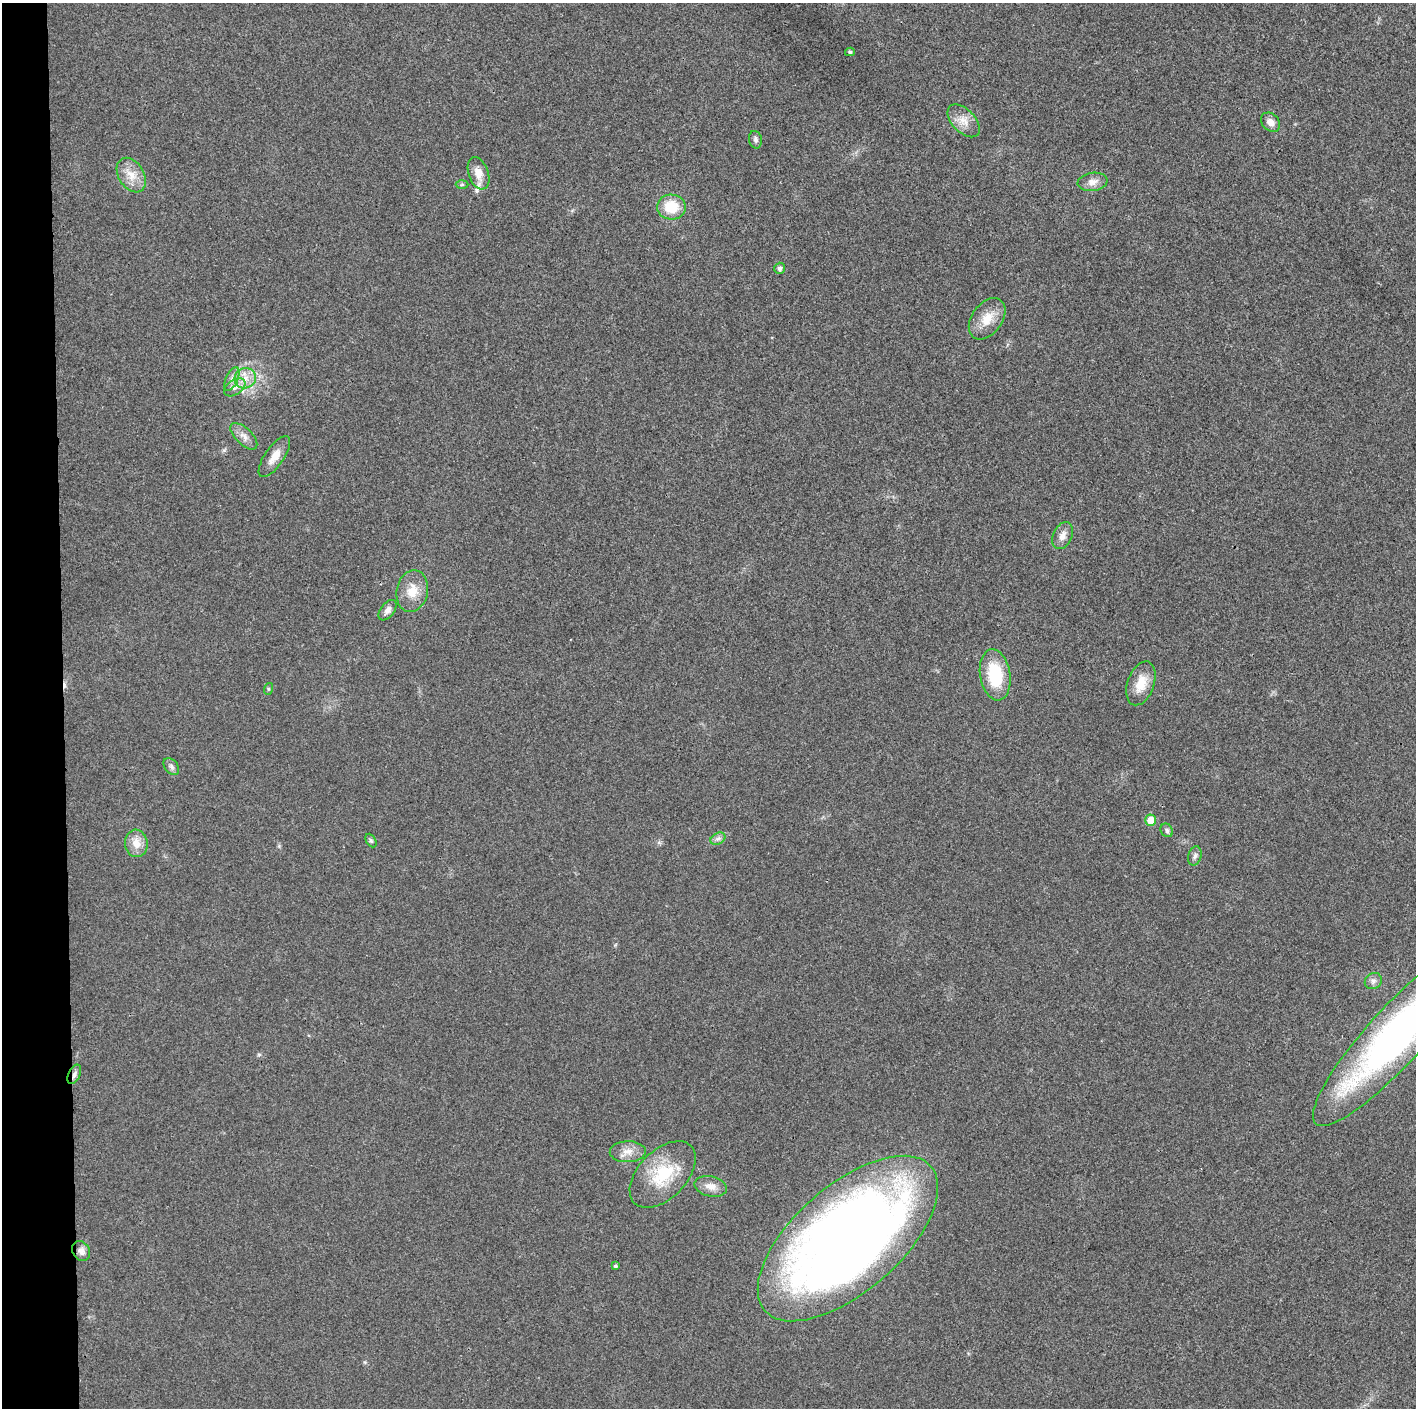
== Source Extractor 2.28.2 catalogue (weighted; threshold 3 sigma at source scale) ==
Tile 4 of 3 x 3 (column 1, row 2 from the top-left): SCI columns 1-1414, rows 1411-2816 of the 4242 x 4224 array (HDU 1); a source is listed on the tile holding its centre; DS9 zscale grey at full resolution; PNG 1418 x 1410 px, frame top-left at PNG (2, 3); each listed source drawn as its Kron ellipse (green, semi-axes under 4 px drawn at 4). Shown black and unused: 4% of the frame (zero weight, under 3 of 4 exposures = <1% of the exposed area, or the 3 px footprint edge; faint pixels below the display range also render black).
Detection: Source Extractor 2.28.2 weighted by HDU 2 'WHT'; one run over the whole footprint, this tile lists its part. Background 0.0211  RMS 0.0056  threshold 0.0251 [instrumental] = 3 sigma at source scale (4.5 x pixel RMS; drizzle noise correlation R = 1.50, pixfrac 1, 0.05/0.05 arcsec/px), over >= 5 px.
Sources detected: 40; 1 cosmic-ray / hot-pixel residue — neither listed nor drawn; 1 inside a brighter listed object's ellipse — not listed separately; the other 38 listed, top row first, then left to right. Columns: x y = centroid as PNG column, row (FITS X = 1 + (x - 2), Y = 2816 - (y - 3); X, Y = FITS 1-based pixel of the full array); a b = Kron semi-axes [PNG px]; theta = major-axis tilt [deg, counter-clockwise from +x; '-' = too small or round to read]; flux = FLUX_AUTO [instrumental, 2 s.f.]
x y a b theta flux
850 52 5 4 - 0.76
964 121 20 11 -46 6.8
1271 122 11 8 -45 4
755 140 9 6 -78 1.6
478 173 17 10 -71 6.5
131 175 19 12 -58 8.5
1092 182 15 9 9 4.5
462 185 6 4 2 0.84
671 207 14 12 -3 16
780 268 5 5 - 1.9
987 319 23 15 54 10
245 378 11 10 - 5.8
232 379 13 6 65 2.9
235 387 12 7 35 3.3
244 436 17 8 -45 4.2
274 457 24 9 55 6.6
1062 536 14 9 65 4.4
412 591 21 15 78 10
388 610 12 7 53 2.8
995 675 26 15 -80 28
1141 683 23 13 71 11
268 689 6 4 71 0.71
171 767 9 6 -51 1.8
1151 820 6 5 - 9.8
1167 830 7 6 - 1.4
718 839 8 5 29 1.8
371 840 7 5 -62 1
136 843 14 11 -82 6.8
1195 856 10 6 75 2
1373 981 9 7 33 2.2
1395 1036 118 28 48 230
74 1074 10 6 65 2.2
628 1152 18 10 2 6
663 1174 40 24 46 29
711 1186 16 10 -13 5.3
848 1239 110 53 41 690
81 1251 10 8 -58 3.2
615 1266 4 4 - 1.1
Overlapping masked pixels (flux is a lower limit): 1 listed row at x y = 74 1074
Isophote crosses this tile's border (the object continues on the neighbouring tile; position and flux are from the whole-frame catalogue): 1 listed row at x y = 1395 1036